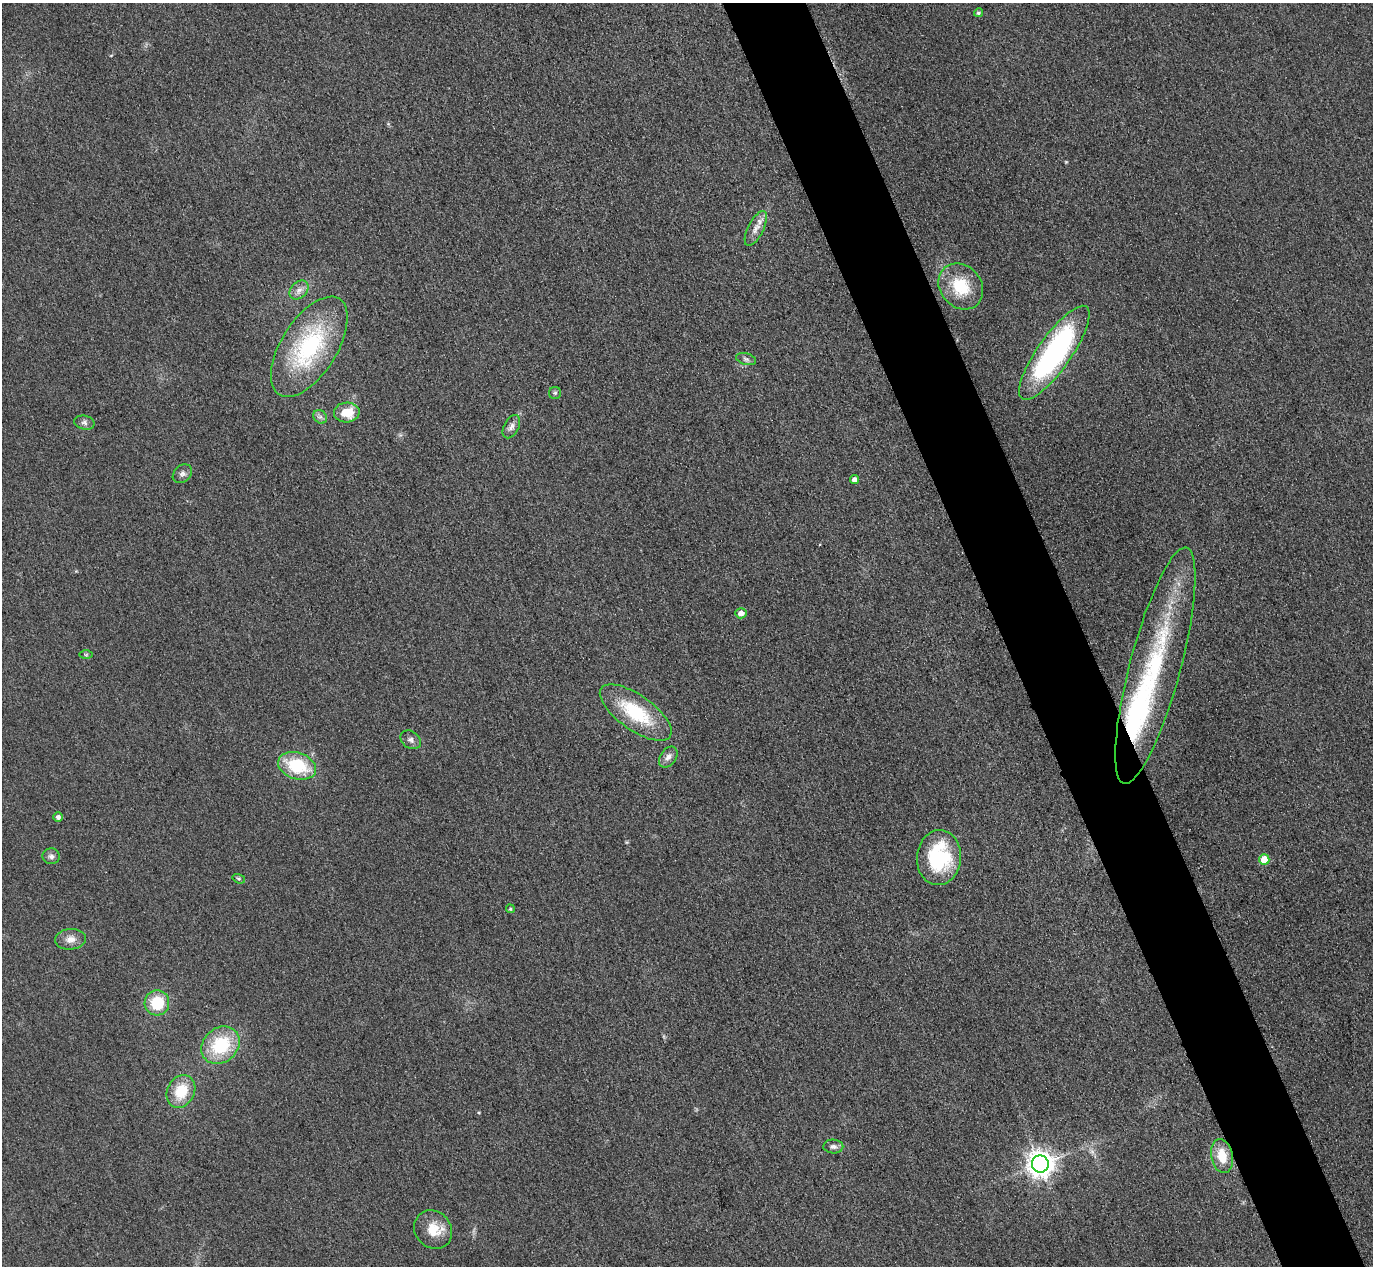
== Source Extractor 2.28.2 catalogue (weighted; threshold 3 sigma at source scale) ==
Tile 6 of 4 x 4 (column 2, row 2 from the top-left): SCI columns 1402-2772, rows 2833-4096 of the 5546 x 5533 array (HDU 1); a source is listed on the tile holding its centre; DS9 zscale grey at full resolution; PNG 1375 x 1268 px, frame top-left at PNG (2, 3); each listed source drawn as its Kron ellipse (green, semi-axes under 4 px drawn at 4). Shown black and unused: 6% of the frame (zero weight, under 3 of 4 exposures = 3% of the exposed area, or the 3 px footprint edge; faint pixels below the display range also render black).
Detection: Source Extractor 2.28.2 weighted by HDU 2 'WHT'; one run over the whole footprint, this tile lists its part. Background 0.146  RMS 0.019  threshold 0.0864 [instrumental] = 3 sigma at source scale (4.5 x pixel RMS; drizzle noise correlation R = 1.50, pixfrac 1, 0.05/0.05 arcsec/px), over >= 5 px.
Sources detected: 38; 1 too faint to see at this stretch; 1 inside a brighter object's white glare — neither listed nor drawn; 1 inside a brighter listed object's ellipse — not listed separately; the other 35 listed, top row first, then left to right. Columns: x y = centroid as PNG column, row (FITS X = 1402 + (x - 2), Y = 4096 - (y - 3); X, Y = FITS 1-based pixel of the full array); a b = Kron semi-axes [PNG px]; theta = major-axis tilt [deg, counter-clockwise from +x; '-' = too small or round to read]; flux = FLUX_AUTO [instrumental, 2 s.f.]
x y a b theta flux
978 13 4 4 - 3.9
756 228 19 8 63 16
961 286 25 20 -49 73
299 290 11 8 44 12
309 347 57 28 58 220
1054 353 56 17 55 390
746 359 10 6 -15 6.4
555 393 6 6 - 3.7
347 412 13 10 2 39
320 417 7 6 - 6
84 423 10 7 -12 7
511 427 12 7 62 9.4
182 474 11 8 42 8.3
854 480 4 4 - 9.1
741 613 5 5 - 11
86 655 7 4 0 3.1
1155 666 122 25 75 310
636 712 42 17 -35 120
411 740 11 8 -36 8
668 757 12 8 54 10
297 766 19 13 -17 97
58 817 4 4 - 7.3
51 856 8 8 - 6.9
939 858 28 22 85 160
1264 860 5 5 - 52
239 879 6 4 -17 3
510 909 4 4 - 2.4
70 939 15 10 6 17
157 1003 12 12 - 67
220 1045 21 17 42 110
181 1091 17 13 63 56
833 1146 10 7 -2 7.4
1222 1156 17 10 -79 41
1040 1164 8 8 - 2100
433 1230 20 18 -48 41